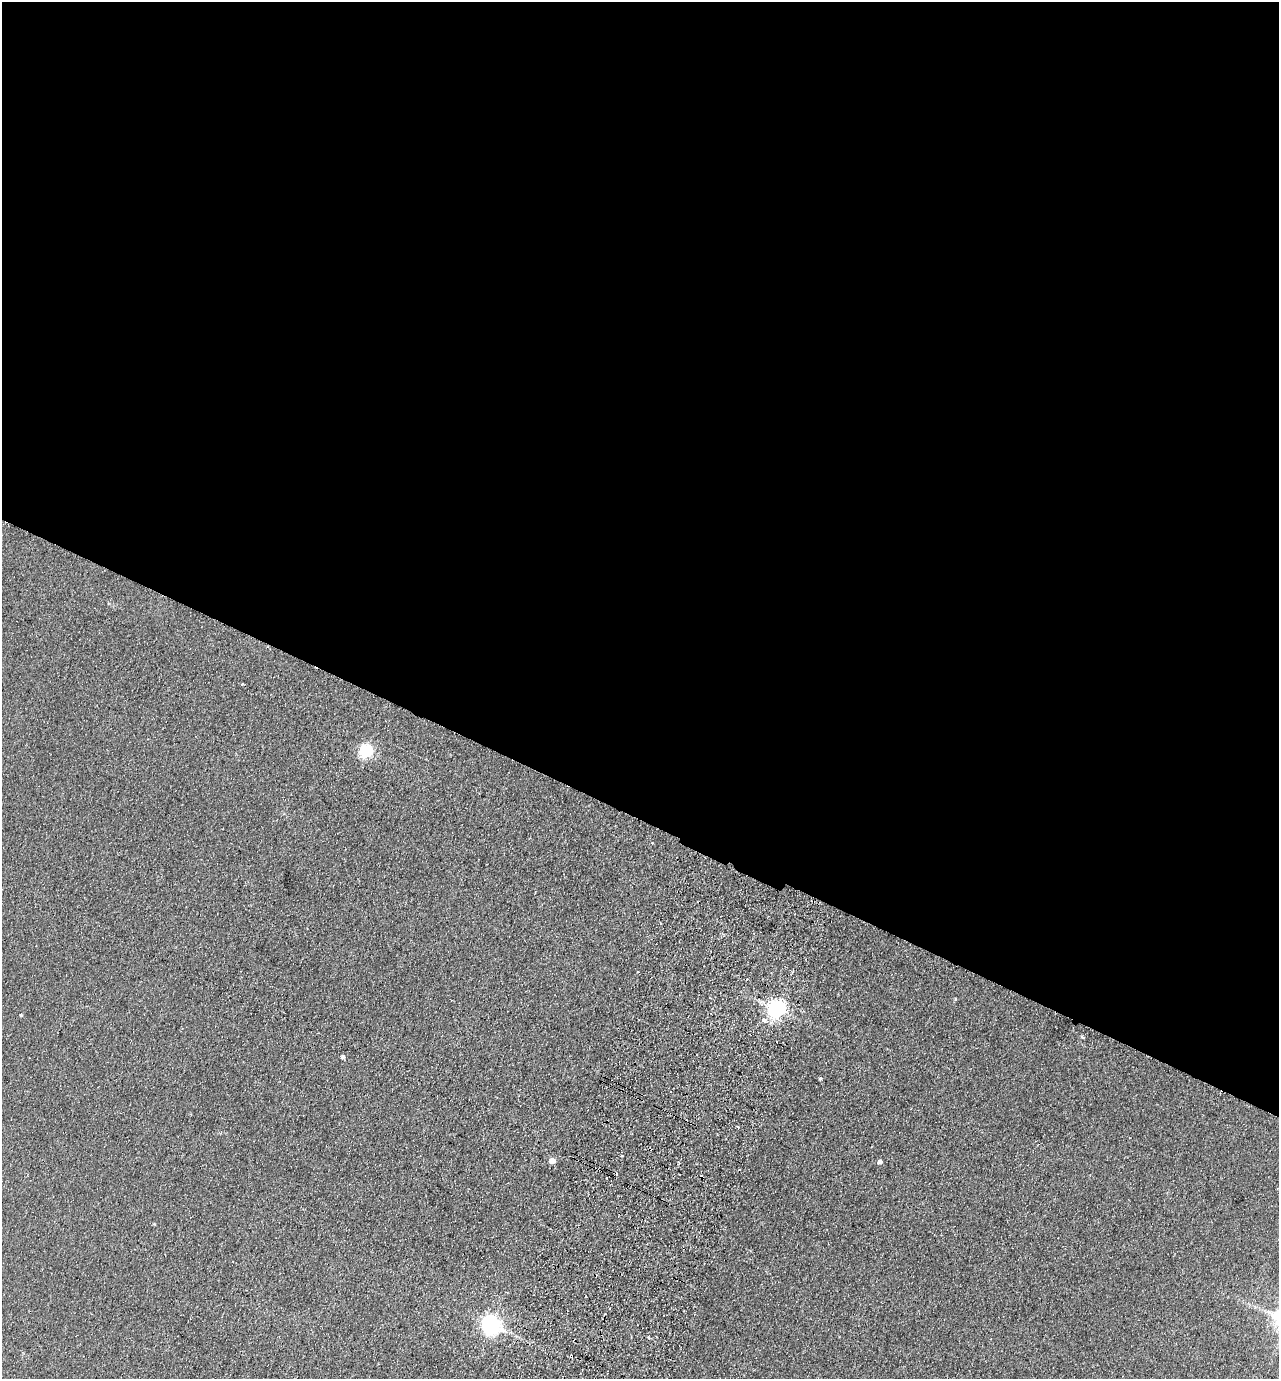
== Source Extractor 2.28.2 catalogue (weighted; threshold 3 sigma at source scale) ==
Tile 3 of 4 x 4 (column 3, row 1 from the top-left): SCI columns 2751-4027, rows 4156-5532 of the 5630 x 5558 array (HDU 1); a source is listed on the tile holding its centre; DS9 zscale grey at full resolution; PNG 1281 x 1381 px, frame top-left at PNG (2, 2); no overlay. Shown black and unused: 59% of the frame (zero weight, under 2 of 3 exposures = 3% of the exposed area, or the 3 px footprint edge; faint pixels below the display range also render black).
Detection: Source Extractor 2.28.2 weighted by HDU 2 'WHT'; one run over the whole footprint, this tile lists its part. Background 0.116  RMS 0.012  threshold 0.0549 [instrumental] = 3 sigma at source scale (4.5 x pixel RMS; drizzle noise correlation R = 1.50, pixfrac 1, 0.05/0.05 arcsec/px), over >= 5 px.
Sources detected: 18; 4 cosmic-ray / hot-pixel residue — not listed; the other 14 listed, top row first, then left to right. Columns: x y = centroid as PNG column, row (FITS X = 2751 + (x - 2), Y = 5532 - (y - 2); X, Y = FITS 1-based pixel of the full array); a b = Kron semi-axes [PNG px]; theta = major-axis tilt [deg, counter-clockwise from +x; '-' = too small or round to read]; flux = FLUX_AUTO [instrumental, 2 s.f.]
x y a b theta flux
366 750 6 6 - 200
955 999 4 3 - 0.98
777 1009 6 6 - 500
21 1015 4 4 - 1.5
764 1020 5 4 - 5.7
1082 1037 5 3 - 2
343 1056 4 4 - 2.5
820 1078 4 3 - 1.7
552 1160 5 4 - 14
880 1162 4 4 - 4.6
586 1297 3 3 - 1.9
491 1325 7 7 - 570
648 1337 4 3 - 2.4
571 1356 4 3 - 4.3
Overlapping masked pixels (flux is a lower limit): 1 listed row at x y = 571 1356